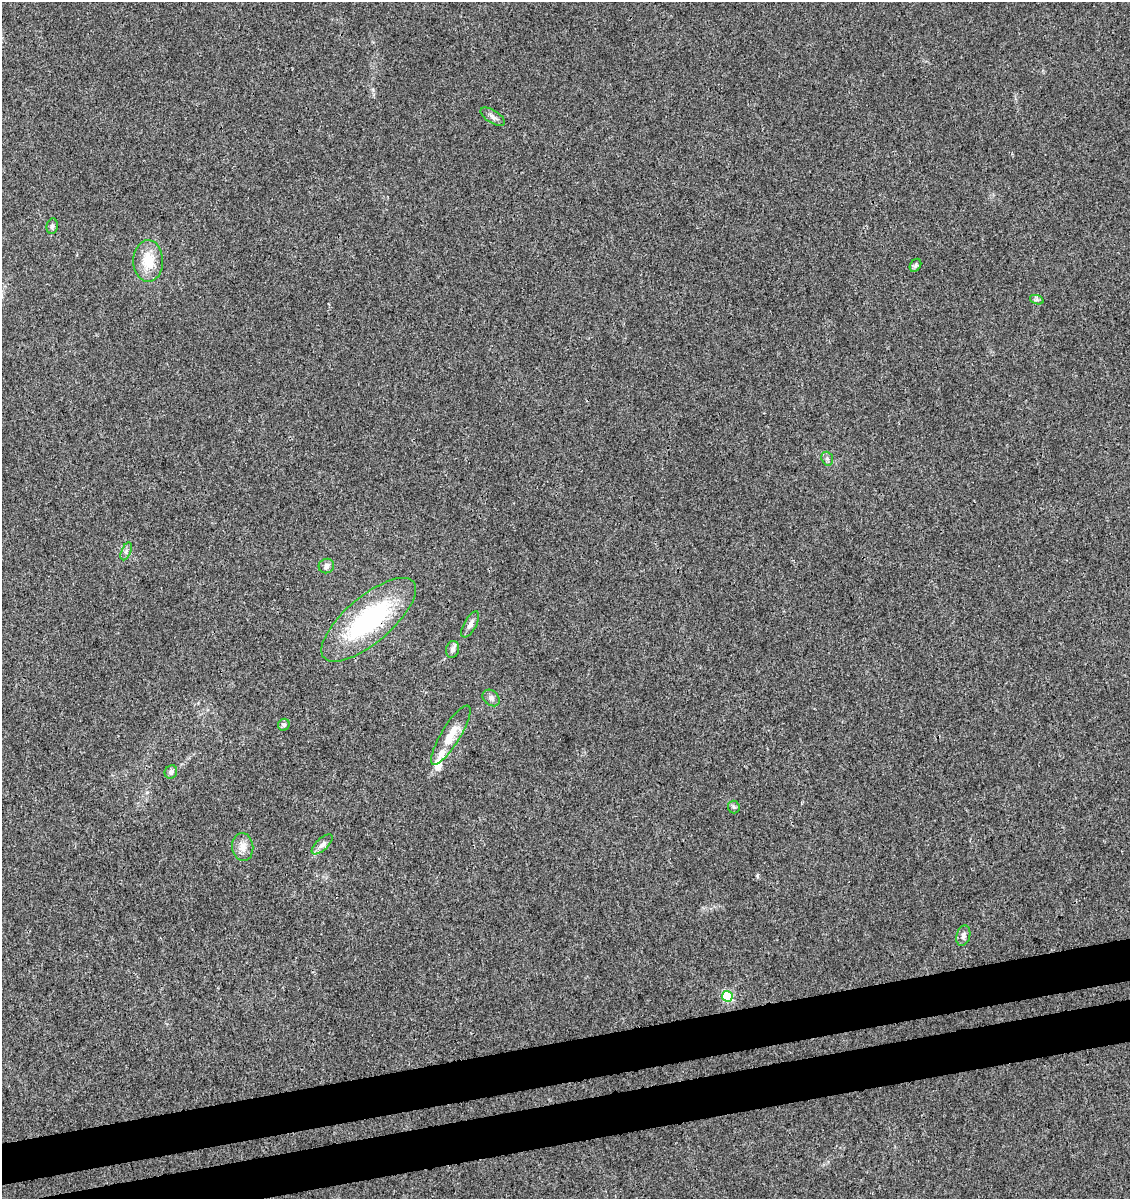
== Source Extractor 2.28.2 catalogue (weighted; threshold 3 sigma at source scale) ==
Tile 7 of 4 x 4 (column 3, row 2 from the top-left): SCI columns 2337-3464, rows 2454-3650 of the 4626 x 4904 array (HDU 1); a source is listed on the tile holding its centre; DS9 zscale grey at full resolution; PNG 1132 x 1201 px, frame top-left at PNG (2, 2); each listed source drawn as its Kron ellipse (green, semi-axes under 4 px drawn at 4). Shown black and unused: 7% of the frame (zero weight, under 3 of 4 exposures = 5% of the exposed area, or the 3 px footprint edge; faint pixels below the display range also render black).
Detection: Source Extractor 2.28.2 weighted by HDU 2 'WHT'; one run over the whole footprint, this tile lists its part. Background 0.00448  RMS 0.0026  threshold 0.0118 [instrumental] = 3 sigma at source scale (4.5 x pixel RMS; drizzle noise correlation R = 1.50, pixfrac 1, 0.0396/0.0396 arcsec/px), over >= 5 px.
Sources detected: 22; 2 inside a brighter listed object's ellipse — not listed separately; the other 20 listed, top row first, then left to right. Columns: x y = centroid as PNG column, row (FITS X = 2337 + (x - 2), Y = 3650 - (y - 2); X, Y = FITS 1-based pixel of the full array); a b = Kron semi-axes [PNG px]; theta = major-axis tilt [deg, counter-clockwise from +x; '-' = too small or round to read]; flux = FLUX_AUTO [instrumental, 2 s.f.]
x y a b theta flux
493 117 14 6 -32 1.1
52 226 8 5 80 0.66
148 261 21 15 -89 6.3
915 265 7 5 57 0.46
1037 300 7 4 -18 0.52
827 459 7 5 -70 0.59
126 551 9 4 68 0.72
326 566 8 7 - 1.1
369 620 59 23 40 36
470 624 14 6 61 1.3
453 649 8 6 75 1
491 698 9 7 -42 0.94
284 725 6 5 - 0.66
451 735 34 9 58 4.8
171 772 7 6 - 0.93
734 807 6 6 - 0.55
322 844 13 6 43 1.2
243 847 14 10 -83 2.4
963 936 10 6 75 1.1
727 996 5 5 - 18
Overlapping masked pixels (flux is a lower limit): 1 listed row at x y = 369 620
Unlisted compact peaks at least as high as the median listed source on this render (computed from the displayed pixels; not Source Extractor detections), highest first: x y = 757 876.